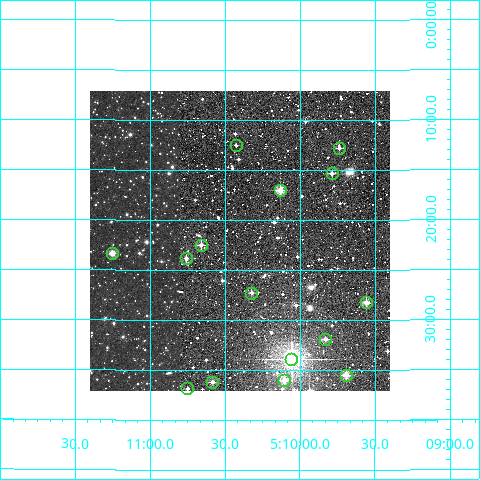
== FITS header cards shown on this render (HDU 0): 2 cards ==
NAXIS1  =                  300
NAXIS2  =                  300

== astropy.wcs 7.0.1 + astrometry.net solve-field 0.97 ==
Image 300 x 300 px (HDU 0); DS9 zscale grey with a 90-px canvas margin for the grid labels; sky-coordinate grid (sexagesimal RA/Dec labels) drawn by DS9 from the SOLVED WCS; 15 Tycho-2 reference stars matched to detected sources circled (green)
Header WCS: RA---TAN/DEC--TAN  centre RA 05:10:24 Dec -00:22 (77.60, -0.37 deg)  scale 6 arcsec/px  FOV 30.0' x 30.0'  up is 0 deg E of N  parity normal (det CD < 0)
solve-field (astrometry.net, Tycho-2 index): VERIFIED the header's WCS against the Tycho-2 star catalogue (verified at 2 index scales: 12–15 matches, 0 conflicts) and refined it, rather than solving blind
Solved WCS: RA---TAN-SIP/DEC--TAN-SIP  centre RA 05:10:24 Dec -00:22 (77.60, -0.37 deg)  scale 6 arcsec/px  FOV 30.0' x 30.0'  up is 0 deg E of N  parity normal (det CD < 0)
The solver's refit moves the header's centre by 1.4 arcsec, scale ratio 1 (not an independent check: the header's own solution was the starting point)
Tycho-2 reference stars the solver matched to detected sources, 15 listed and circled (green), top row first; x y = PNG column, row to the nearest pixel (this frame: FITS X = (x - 90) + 1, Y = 300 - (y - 91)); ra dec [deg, ICRS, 3 dp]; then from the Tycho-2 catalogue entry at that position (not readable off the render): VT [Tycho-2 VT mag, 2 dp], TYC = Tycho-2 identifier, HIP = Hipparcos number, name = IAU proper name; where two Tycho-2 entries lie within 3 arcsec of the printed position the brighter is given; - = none
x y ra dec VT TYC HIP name
236 145 77.606 -0.208 11.91 4751-219-1 - -
339 148 77.434 -0.213 11.75 4751-1253-1 - -
332 173 77.447 -0.256 10.80 4751-1150-1 - -
280 190 77.533 -0.283 9.93 4751-111-1 24053 -
201 245 77.665 -0.375 10.69 4751-44-1 - -
112 253 77.813 -0.389 10.57 4751-64-1 - -
186 258 77.690 -0.397 10.88 4751-78-1 - -
251 293 77.581 -0.454 11.39 4751-191-1 - -
366 302 77.390 -0.471 10.30 4751-1224-1 - -
325 339 77.457 -0.531 11.07 4751-938-1 - -
291 359 77.514 -0.565 6.22 4751-1642-1 24041 -
346 375 77.423 -0.591 10.24 4751-1459-1 - -
284 380 77.526 -0.600 10.64 4751-15-1 - -
212 382 77.646 -0.603 10.81 4751-35-1 - -
187 388 77.687 -0.614 11.48 4751-300-1 - -